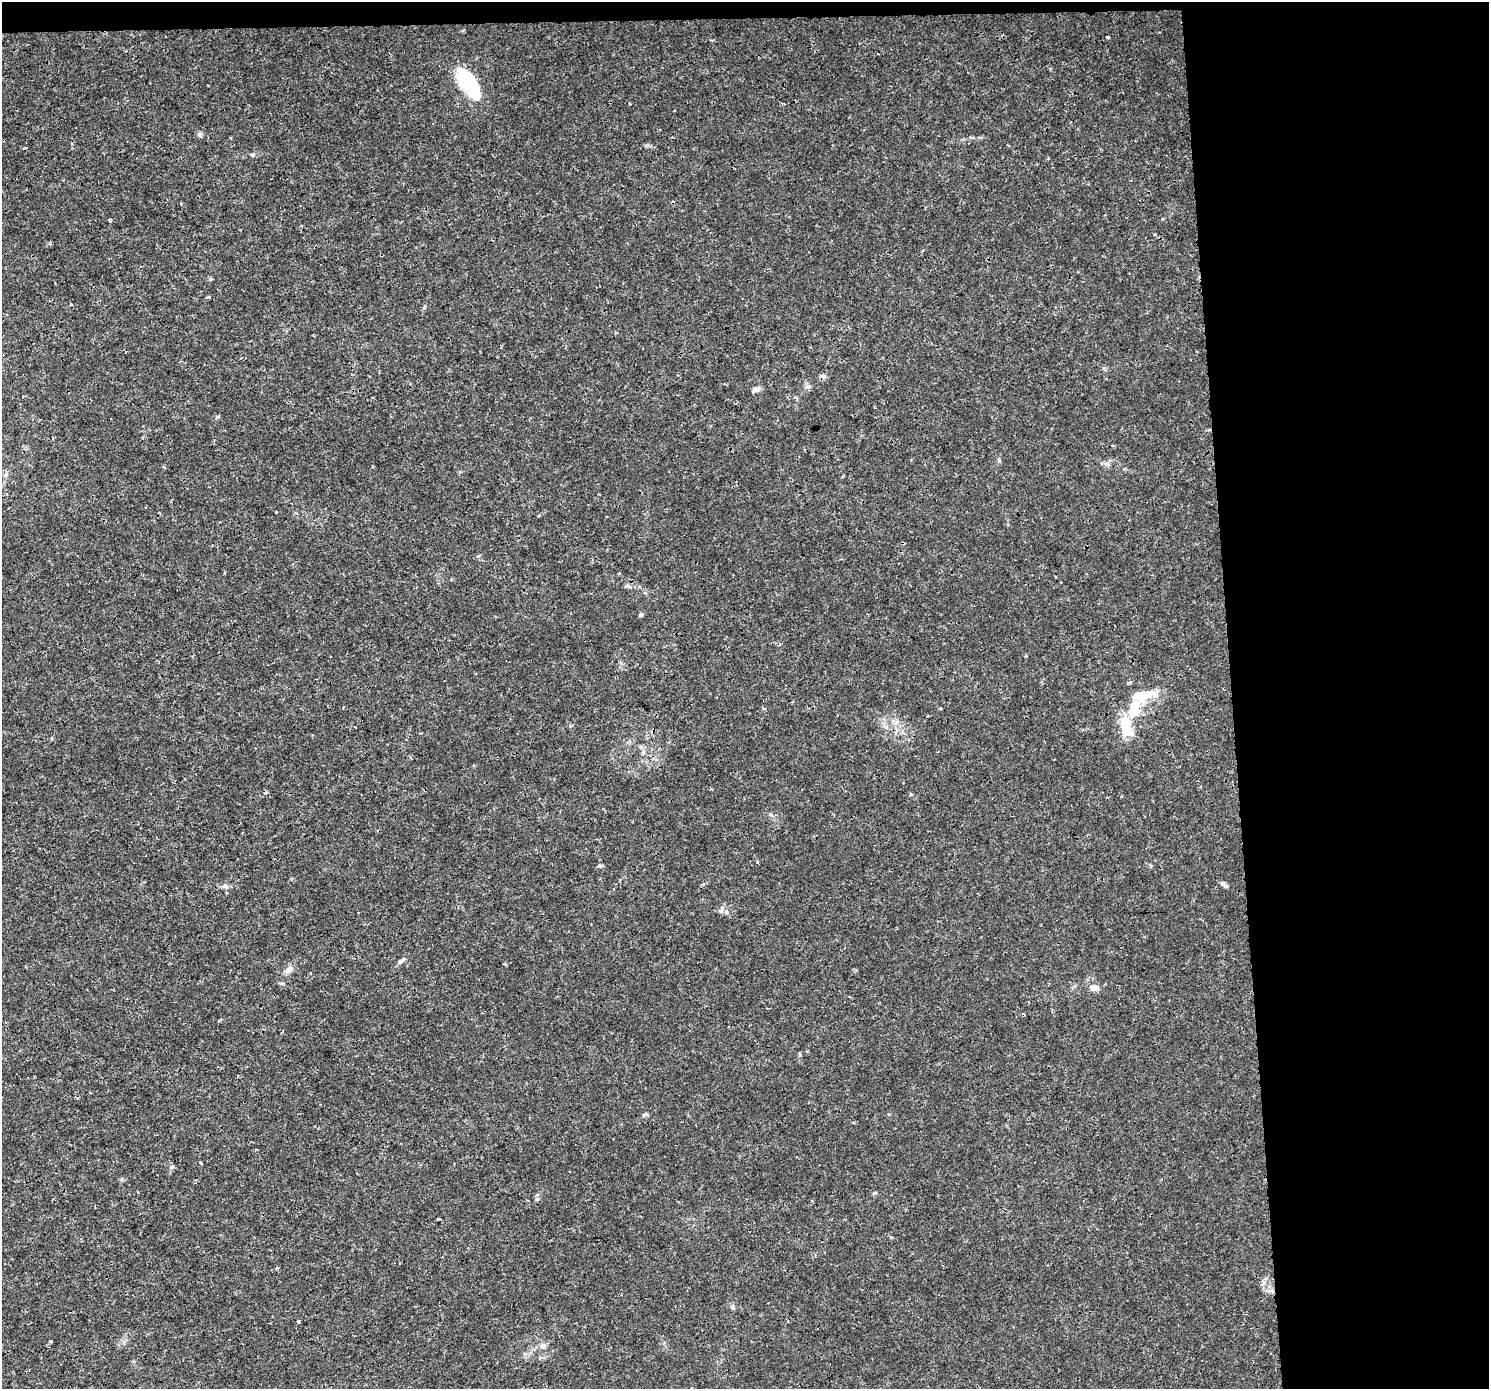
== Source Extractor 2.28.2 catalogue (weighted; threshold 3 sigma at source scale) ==
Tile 3 of 3 x 3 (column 3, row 1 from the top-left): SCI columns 2976-4462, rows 2817-4203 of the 4462 x 4206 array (HDU 1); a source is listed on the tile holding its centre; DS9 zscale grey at full resolution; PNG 1491 x 1391 px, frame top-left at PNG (2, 2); no overlay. Shown black and unused: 19% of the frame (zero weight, under 3 of 4 exposures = <1% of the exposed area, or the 3 px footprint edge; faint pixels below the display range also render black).
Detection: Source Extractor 2.28.2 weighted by HDU 2 'WHT'; one run over the whole footprint, this tile lists its part. Background 9.76e-04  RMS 9.7e-04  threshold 0.00438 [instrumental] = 3 sigma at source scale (4.5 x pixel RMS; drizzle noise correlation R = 1.50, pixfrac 1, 0.0396/0.0396 arcsec/px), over >= 5 px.
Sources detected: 38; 2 inside a brighter object's white glare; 4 cosmic-ray / hot-pixel residue — not listed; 3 inside a brighter listed object's ellipse — not listed separately; the other 29 listed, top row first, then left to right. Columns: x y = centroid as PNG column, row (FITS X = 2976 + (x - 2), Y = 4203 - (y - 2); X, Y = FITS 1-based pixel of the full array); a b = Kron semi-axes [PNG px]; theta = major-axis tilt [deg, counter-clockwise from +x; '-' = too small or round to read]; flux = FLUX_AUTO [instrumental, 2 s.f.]
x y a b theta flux
1108 37 3 3 - 0.19
467 80 29 18 -43 4.8
629 103 3 2 - 0.081
756 389 9 6 5 0.33
539 516 3 3 - 0.098
619 573 3 3 - 0.27
641 615 5 4 - 0.18
1140 696 18 13 -5 2
940 709 3 3 - 0.25
1133 711 22 13 18 2.1
1128 731 14 11 -16 1.5
911 794 5 3 - 0.087
600 866 6 5 - 0.16
1224 884 7 4 -72 0.19
225 886 8 6 -1 0.27
721 911 7 5 22 0.25
402 960 13 4 33 0.25
289 970 12 7 38 0.56
282 983 7 3 -8 0.13
1094 988 12 7 -8 0.56
644 1115 6 4 71 0.13
201 1163 3 2 - 0.12
172 1167 7 3 36 0.13
138 1193 3 3 - 0.17
875 1193 5 4 - 0.15
1263 1283 7 4 43 0.23
733 1307 6 4 71 0.14
299 1321 3 3 - 0.41
50 1341 3 3 - 0.22
Overlapping masked pixels (flux is a lower limit): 1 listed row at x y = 1133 711
Unlisted compact peaks at least as high as the median listed source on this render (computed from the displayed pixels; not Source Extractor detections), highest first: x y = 200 135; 424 308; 999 460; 217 417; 276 512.